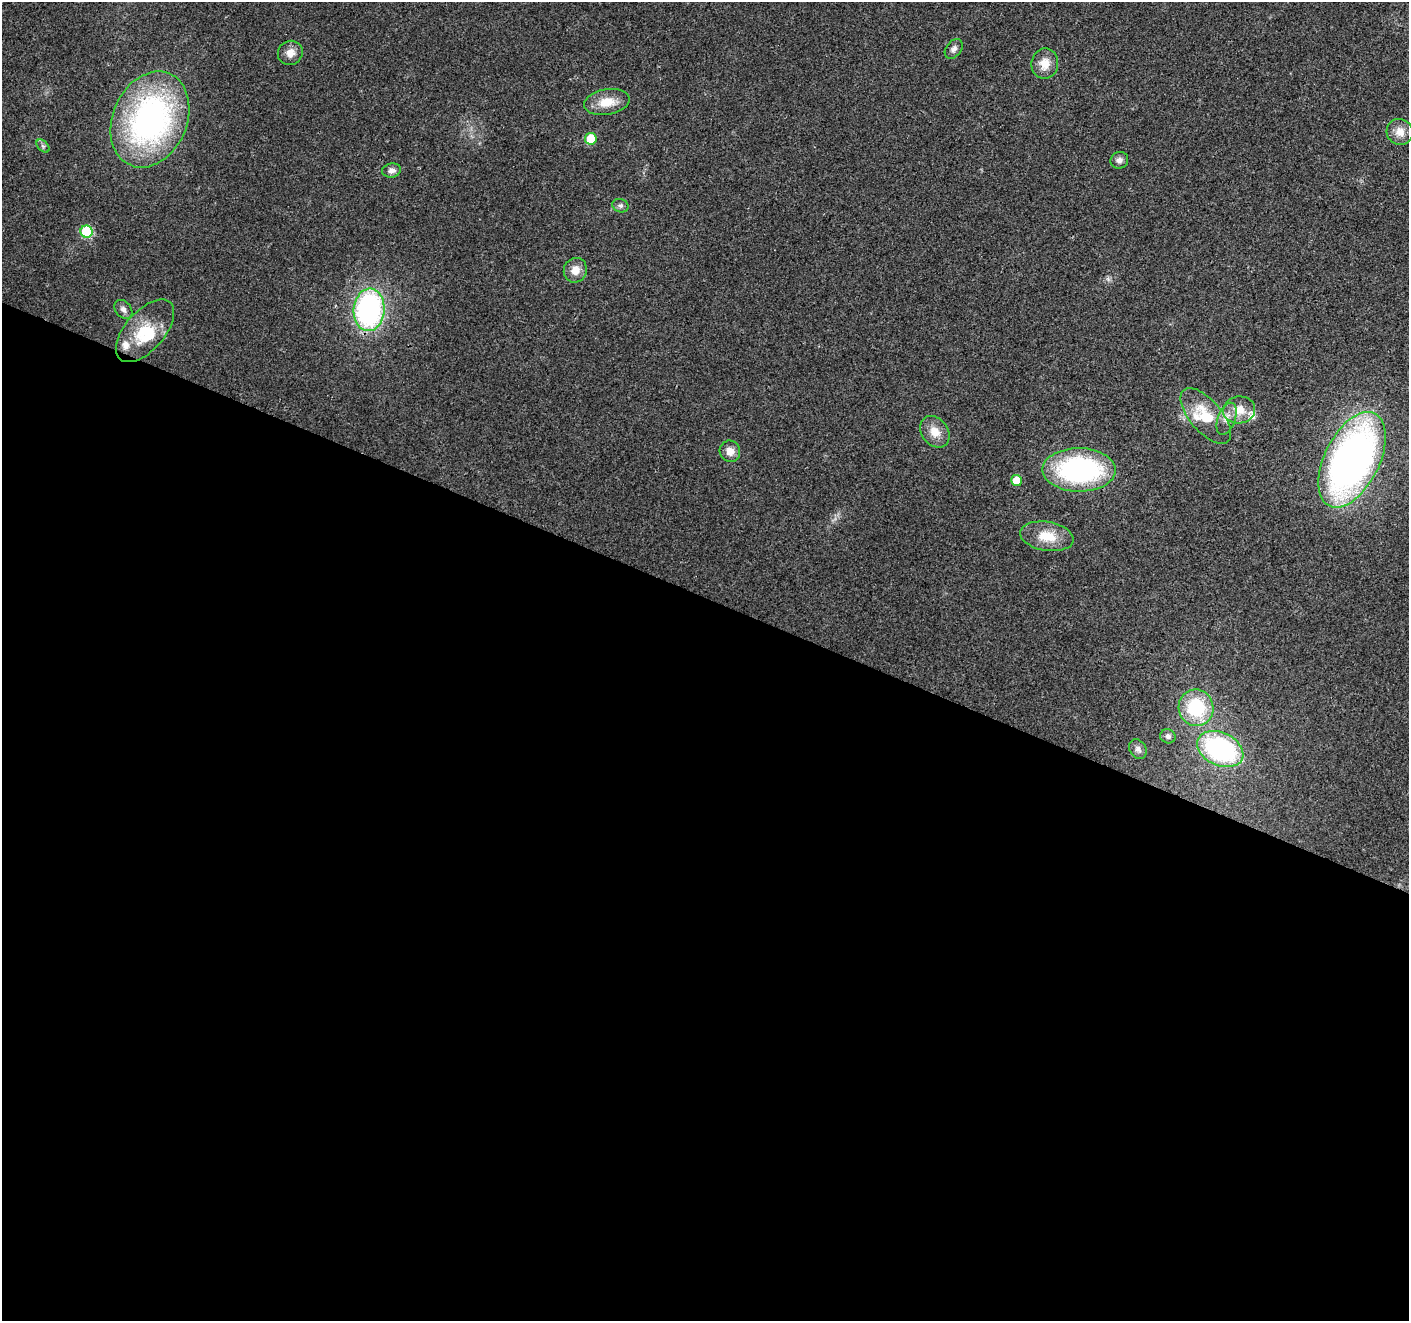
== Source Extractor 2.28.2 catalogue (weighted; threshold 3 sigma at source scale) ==
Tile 14 of 4 x 4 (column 2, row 4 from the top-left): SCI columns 1413-2819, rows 211-1529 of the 5644 x 5762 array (HDU 1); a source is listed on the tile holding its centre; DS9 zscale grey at full resolution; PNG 1411 x 1323 px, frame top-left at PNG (2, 2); each listed source drawn as its Kron ellipse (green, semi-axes under 4 px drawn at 4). Shown black and unused: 55% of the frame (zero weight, under 3 of 4 exposures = <1% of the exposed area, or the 3 px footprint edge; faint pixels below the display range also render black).
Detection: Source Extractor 2.28.2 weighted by HDU 2 'WHT'; one run over the whole footprint, this tile lists its part. Background 0.0255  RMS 0.0032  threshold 0.0142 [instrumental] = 3 sigma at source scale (4.5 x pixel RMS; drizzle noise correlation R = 1.50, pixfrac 1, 0.0396/0.0396 arcsec/px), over >= 5 px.
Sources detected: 33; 4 inside a brighter listed object's ellipse — not listed separately; the other 29 listed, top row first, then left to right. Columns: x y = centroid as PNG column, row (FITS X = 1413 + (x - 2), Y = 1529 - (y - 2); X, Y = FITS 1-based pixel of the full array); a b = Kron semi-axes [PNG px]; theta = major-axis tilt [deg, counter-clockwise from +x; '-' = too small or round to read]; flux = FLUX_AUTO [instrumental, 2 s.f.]
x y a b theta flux
954 49 11 7 51 1.4
290 53 13 12 - 2.7
1045 64 15 13 81 4.4
607 102 23 12 10 6.3
150 119 50 37 66 92
1400 132 13 12 - 3.6
591 139 6 6 - 11
43 146 8 5 -45 0.71
1119 160 9 8 - 1.5
392 170 9 7 11 1.7
620 206 8 6 -23 0.98
86 232 6 6 - 22
575 270 12 11 - 3.4
123 309 10 8 -50 1.4
369 310 21 15 85 66
145 331 38 19 49 13
1239 410 16 13 10 5.1
1206 416 34 16 -50 11
1226 419 17 9 70 2.7
935 432 17 13 -52 4.4
730 451 11 10 - 2.9
1352 460 51 27 63 160
1079 470 37 21 -1 57
1017 480 5 5 - 6
1047 536 27 14 -9 7.8
1196 708 18 17 - 19
1168 736 8 7 - 0.86
1138 749 10 8 -57 1.3
1220 749 24 16 -25 54